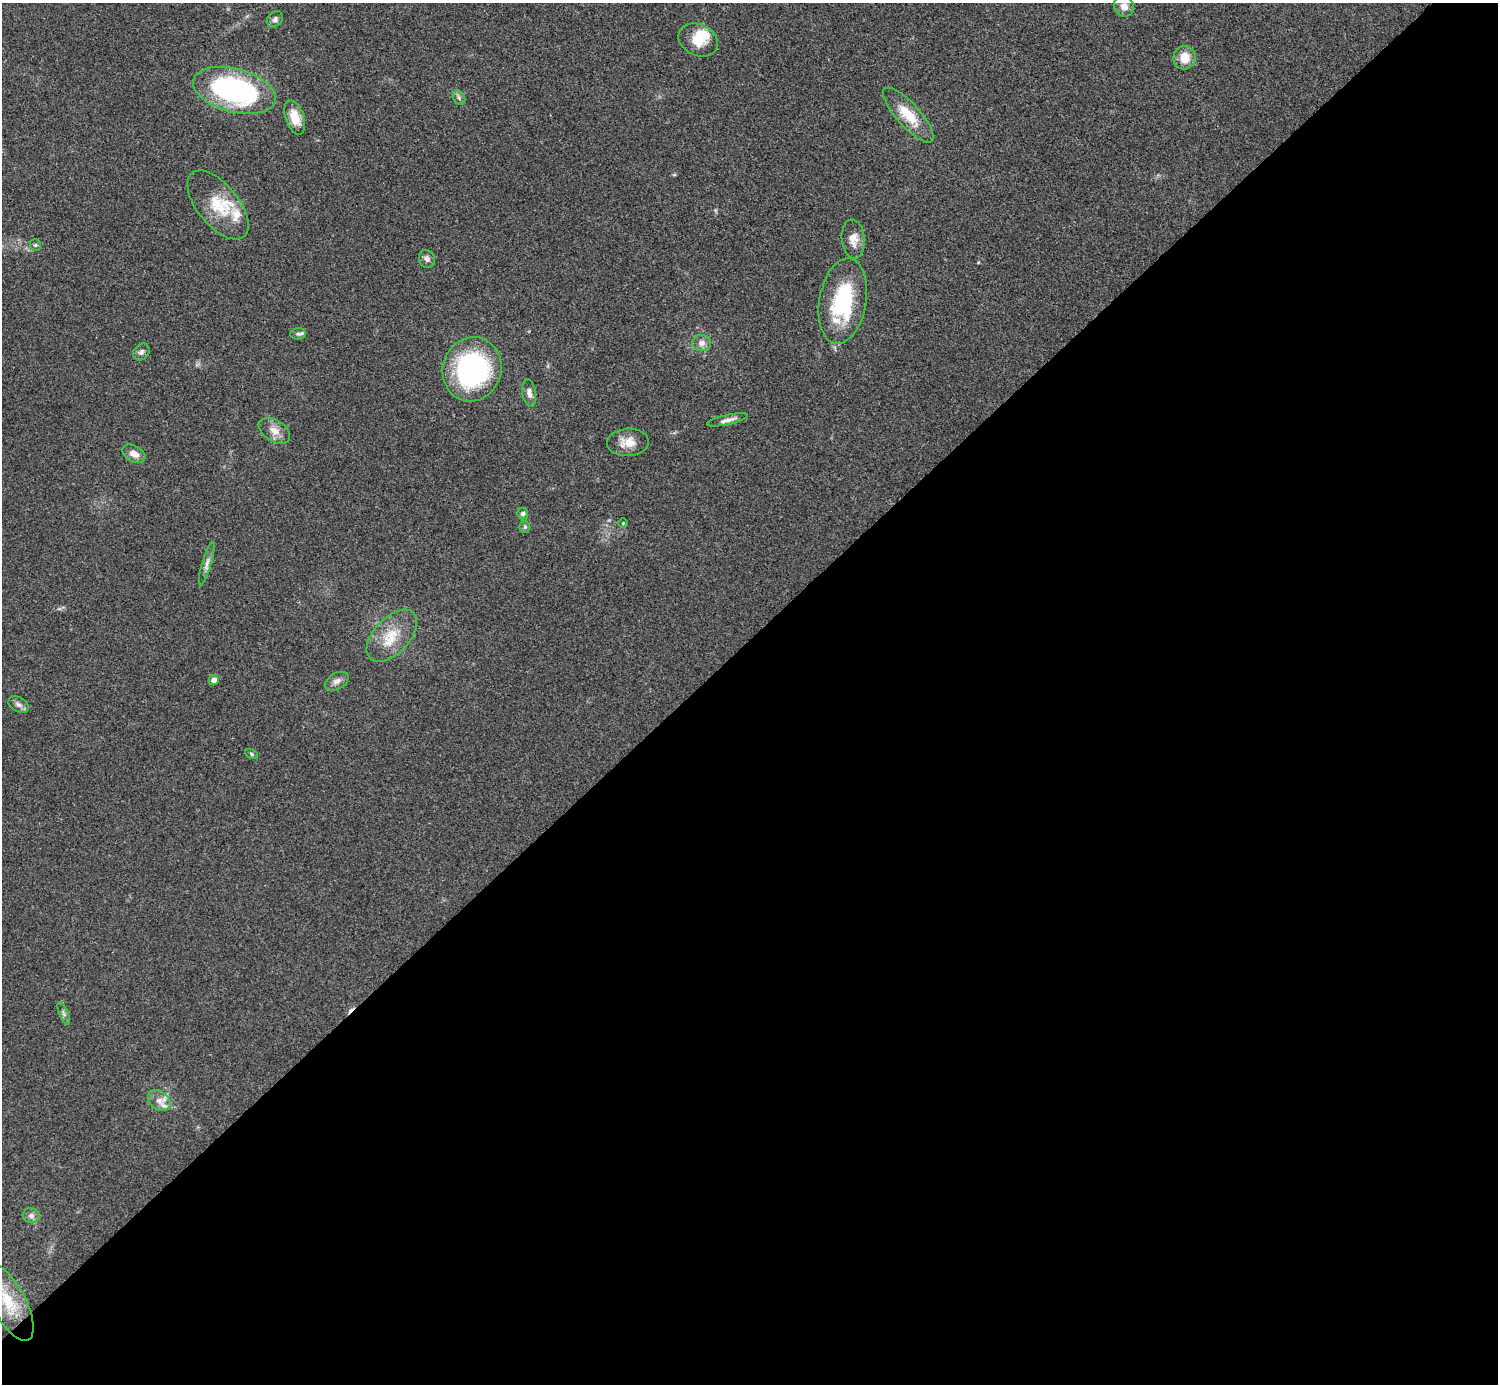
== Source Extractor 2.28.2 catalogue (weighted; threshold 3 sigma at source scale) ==
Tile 15 of 4 x 4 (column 3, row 4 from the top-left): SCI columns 2993-4488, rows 157-1538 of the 5985 x 5985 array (HDU 1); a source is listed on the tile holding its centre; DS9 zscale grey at full resolution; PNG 1500 x 1386 px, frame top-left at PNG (2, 3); each listed source drawn as its Kron ellipse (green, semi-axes under 4 px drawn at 4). Shown black and unused: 54% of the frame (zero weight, under 3 of 4 exposures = <1% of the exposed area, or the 3 px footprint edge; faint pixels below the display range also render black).
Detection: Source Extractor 2.28.2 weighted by HDU 2 'WHT'; one run over the whole footprint, this tile lists its part. Background 0.0709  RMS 0.0053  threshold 0.0239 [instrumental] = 3 sigma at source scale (4.5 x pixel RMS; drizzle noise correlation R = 1.50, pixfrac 1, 0.05/0.05 arcsec/px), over >= 5 px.
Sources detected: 39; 1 inside a brighter object's white glare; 1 cosmic-ray / hot-pixel residue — neither listed nor drawn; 2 inside a brighter listed object's ellipse — not listed separately; the other 35 listed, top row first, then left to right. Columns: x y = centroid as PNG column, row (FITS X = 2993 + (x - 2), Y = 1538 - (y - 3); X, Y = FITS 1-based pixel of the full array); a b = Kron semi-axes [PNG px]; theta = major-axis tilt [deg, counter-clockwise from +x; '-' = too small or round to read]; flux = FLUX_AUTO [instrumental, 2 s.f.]
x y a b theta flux
1124 6 10 9 - 4.3
275 19 9 7 45 1.8
698 40 21 15 -25 11
1184 58 11 11 - 8.3
234 90 42 21 -15 100
459 98 7 6 - 1.3
908 115 35 11 -48 15
295 117 18 9 -71 8.7
218 205 41 20 -51 20
853 239 19 11 -84 6.1
35 245 6 5 - 0.91
427 259 9 8 - 2.2
843 301 43 23 80 46
298 334 8 6 6 1.3
702 343 9 8 - 3.1
141 352 9 7 48 1.9
472 369 32 29 72 91
529 393 14 6 -81 2.9
728 420 21 5 13 3
274 431 17 10 -33 5.4
628 442 21 13 4 7.8
134 454 12 8 -30 4.3
523 514 5 5 - 1.6
623 523 5 4 - 0.59
525 527 6 5 - 0.9
207 564 22 4 73 2.8
392 636 32 17 47 15
214 680 5 5 - 3.4
337 681 13 8 31 2.8
19 705 11 7 -29 2.1
251 754 6 4 -29 0.84
64 1013 12 4 -68 1.4
159 1100 12 9 -37 4.8
31 1216 8 7 - 2.2
8 1302 43 17 -62 22
Isophote crosses this tile's border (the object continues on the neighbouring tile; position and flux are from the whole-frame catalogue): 1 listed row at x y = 8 1302